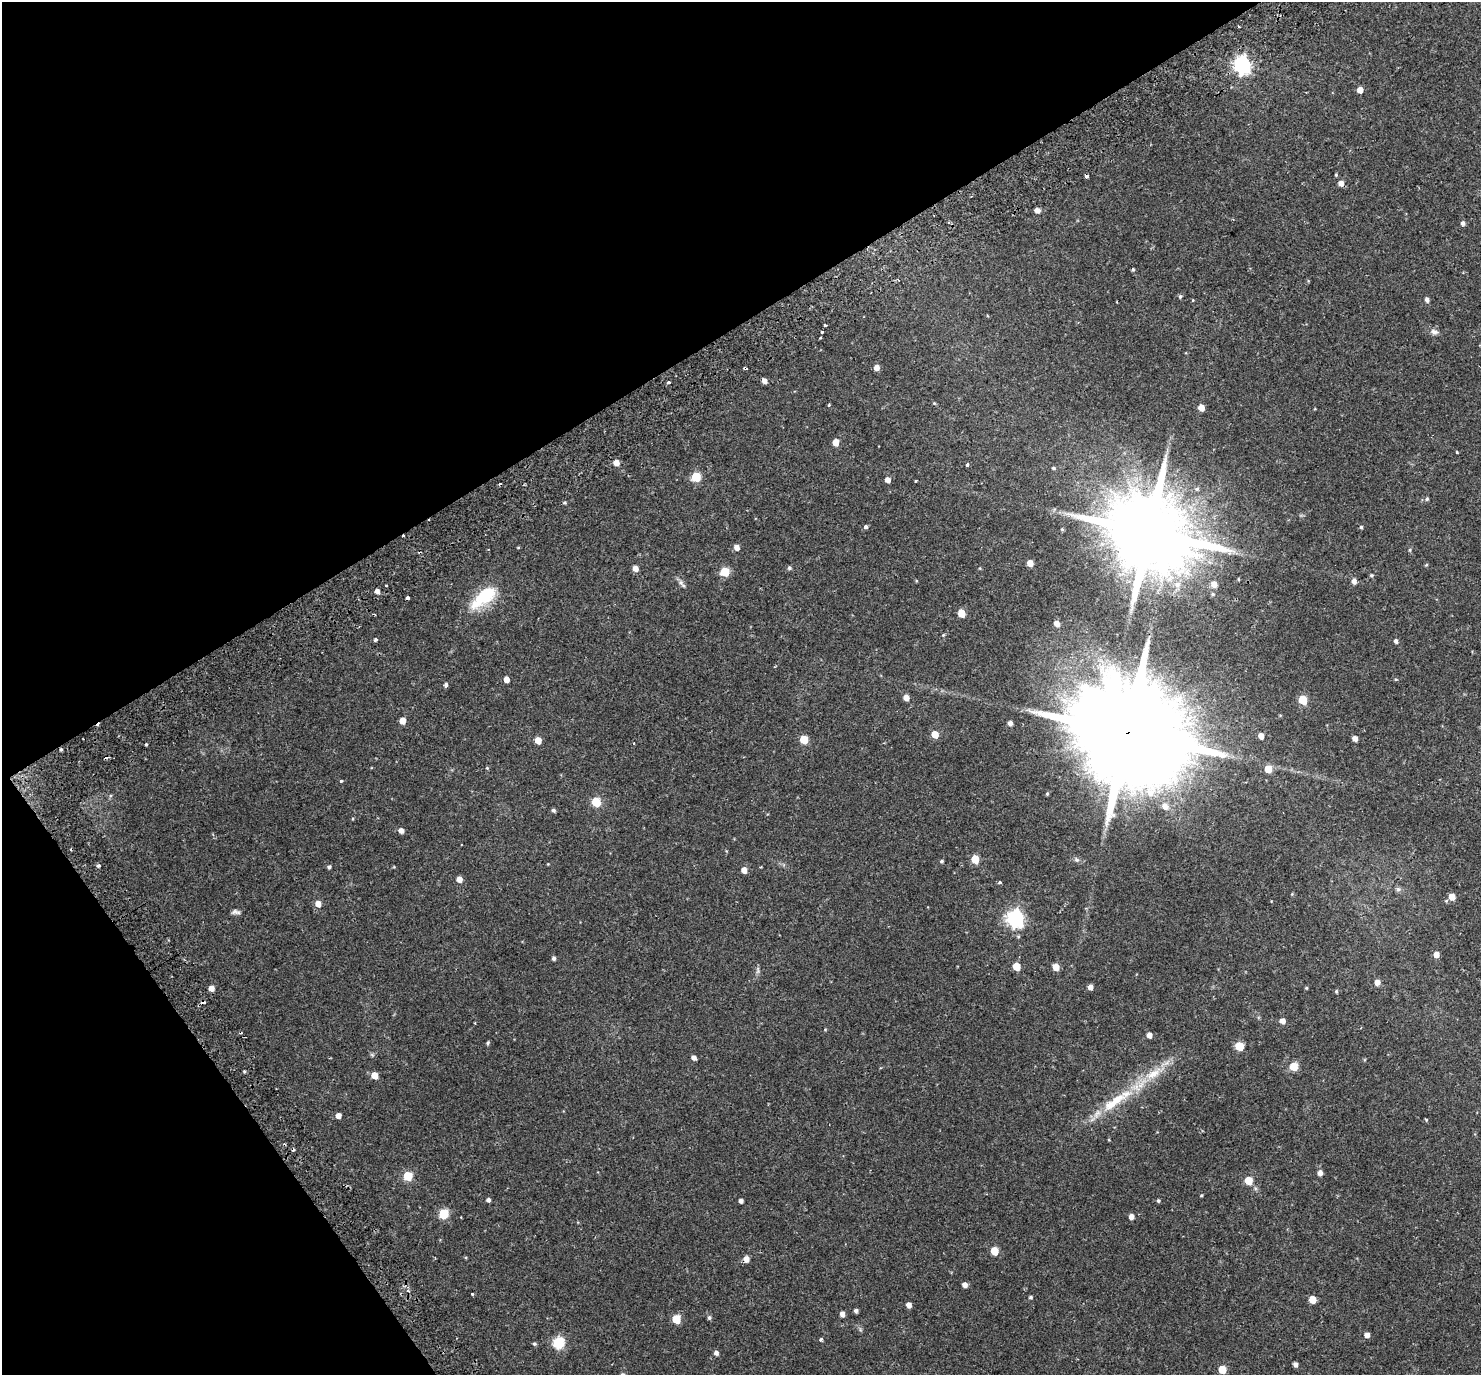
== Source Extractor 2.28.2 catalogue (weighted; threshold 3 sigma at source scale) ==
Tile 5 of 4 x 4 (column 1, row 2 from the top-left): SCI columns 69-1547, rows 2963-4335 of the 6057 x 5985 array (HDU 1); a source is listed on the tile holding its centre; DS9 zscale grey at full resolution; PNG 1483 x 1377 px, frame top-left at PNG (2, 2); no overlay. Shown black and unused: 31% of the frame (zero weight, under 2 of 3 exposures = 5% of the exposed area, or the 3 px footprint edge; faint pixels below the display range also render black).
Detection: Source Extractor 2.28.2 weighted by HDU 2 'WHT'; one run over the whole footprint, this tile lists its part. Background 0.106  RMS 0.0059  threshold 0.0263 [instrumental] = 3 sigma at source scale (4.5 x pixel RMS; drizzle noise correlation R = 1.50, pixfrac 1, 0.0396/0.0396 arcsec/px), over >= 5 px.
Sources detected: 159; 9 cosmic-ray / hot-pixel residue — not listed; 3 inside a brighter listed object's ellipse — not listed separately; the other 147 listed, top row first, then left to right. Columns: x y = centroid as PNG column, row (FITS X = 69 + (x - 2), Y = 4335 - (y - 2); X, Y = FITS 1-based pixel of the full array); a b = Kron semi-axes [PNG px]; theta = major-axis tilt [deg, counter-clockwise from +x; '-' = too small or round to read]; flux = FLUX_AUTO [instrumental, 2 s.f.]
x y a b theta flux
1242 65 7 6 - 180
1360 90 5 5 - 4.3
1336 175 4 4 - 0.51
1086 176 4 3 - 2.5
1341 183 5 5 - 3.2
1037 210 5 5 - 3.1
1463 223 6 5 - 1.4
1133 270 4 3 - 0.69
1180 296 5 4 - 0.93
1427 300 5 4 - 1.8
825 325 3 3 - 5.2
822 332 3 3 - 2
1434 332 11 7 -21 2.1
745 368 4 3 - 2.2
876 368 5 5 - 3.8
764 381 5 4 - 2.8
668 382 3 3 - 1.4
934 403 5 3 - 0.5
829 405 3 3 - 0.98
1201 408 5 5 - 4.8
836 442 5 5 - 6.1
1457 452 3 3 - 0.43
616 463 5 5 - 4.4
967 465 4 3 - 2.7
1053 468 5 4 - 0.73
696 477 5 5 - 25
887 480 5 4 - 3.2
916 481 3 2 - 0.51
1197 489 6 6 - 1.1
1427 499 5 5 - 0.91
565 503 5 4 - 0.69
865 527 4 3 - 2.4
1361 527 4 3 - 0.81
1062 529 4 4 - 0.56
1149 532 25 20 18 8100
736 547 5 5 - 3.2
518 548 4 3 - 0.42
1410 550 5 3 - 0.66
1030 563 5 5 - 5
1426 565 5 4 - 0.52
789 568 6 5 - 0.8
635 569 5 5 - 4.1
725 572 5 5 - 19
1371 575 5 4 - 0.73
1238 579 4 3 - 0.42
1354 581 6 5 - 2.7
681 582 7 7 - 1.7
1177 584 9 8 - 3
1214 584 6 5 - 3.8
386 586 3 2 - 0.69
377 591 5 4 - 2.2
1212 594 5 4 - 0.63
485 595 34 16 39 23
407 598 4 3 - 9.8
961 613 6 5 - 8.5
1057 624 5 4 - 3.4
943 635 5 4 - 0.52
375 640 4 3 - 1.5
1396 641 5 4 - 1.2
506 679 5 4 - 4.1
446 685 5 4 - 1.2
906 698 5 5 - 4.2
1303 700 5 5 - 18
402 721 5 5 - 4.8
1010 723 4 4 - 2.1
1127 733 42 25 29 19000
935 734 5 5 - 8.7
1261 736 5 4 - 3.3
1355 738 5 4 - 3
538 740 5 5 - 6.8
804 740 5 5 - 15
146 745 3 3 - 1.3
487 768 4 4 - 0.54
1268 769 5 5 - 7.9
341 781 3 3 - 1.7
596 802 6 5 - 22
1165 806 8 7 - 3.5
553 810 5 4 - 1.2
401 830 5 5 - 2.6
975 859 5 5 - 12
1076 860 7 6 - 1.3
941 861 5 4 - 0.72
548 864 3 3 - 0.34
98 866 4 3 - 1.8
329 867 4 4 - 1.1
761 867 4 3 - 0.4
744 870 5 5 - 3.8
459 879 5 5 - 4
999 882 4 3 - 0.87
1398 889 7 5 43 1.1
1452 897 6 5 - 5.7
318 904 6 5 - 4.5
236 912 11 5 -3 1.5
1015 918 7 7 - 170
1436 955 5 5 - 3.9
554 958 5 4 - 1.1
1016 966 5 5 - 9.8
1056 967 5 5 - 6
758 970 12 4 85 1.3
1377 982 5 5 - 3.4
1090 987 5 4 - 2.5
211 988 5 4 - 3.7
1306 988 4 4 - 0.52
1336 991 5 4 - 0.65
1282 1021 5 5 - 3.1
475 1023 3 2 - 0.52
825 1030 5 3 - 0.44
1149 1035 5 5 - 3
488 1043 5 4 - 0.8
1239 1046 5 5 - 16
694 1058 5 4 - 2.2
1293 1066 6 5 - 11
244 1071 4 3 - 0.63
1154 1073 34 11 28 14
374 1076 5 5 - 6.6
1126 1094 24 11 34 11
1097 1114 15 8 55 4.2
338 1116 5 4 - 3.4
1426 1119 3 3 - 0.6
1320 1173 5 5 - 2.6
408 1176 5 5 - 22
1249 1181 5 5 - 11
1201 1195 4 3 - 0.48
488 1200 4 4 - 1.6
741 1201 4 4 - 1.8
1158 1201 4 4 - 0.77
443 1214 6 5 - 27
1131 1217 5 5 - 2.7
994 1251 5 5 - 9.7
746 1259 6 5 - 3.7
964 1285 5 4 - 2.6
408 1290 4 4 - 1
472 1294 3 3 - 2.2
1031 1297 4 4 - 0.78
1312 1300 5 5 - 8
909 1305 4 4 - 3.1
856 1311 4 4 - 1.3
842 1314 5 4 - 2.5
709 1318 5 5 - 1
676 1319 5 5 - 16
1367 1335 5 5 - 2.7
821 1339 3 3 - 2.2
558 1343 6 6 - 44
534 1344 4 4 - 0.83
716 1353 5 5 - 1.7
1295 1364 5 4 - 2.1
1222 1370 5 5 - 11
Overlapping masked pixels (flux is a lower limit): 4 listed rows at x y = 1086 176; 745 368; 1127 733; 746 1259